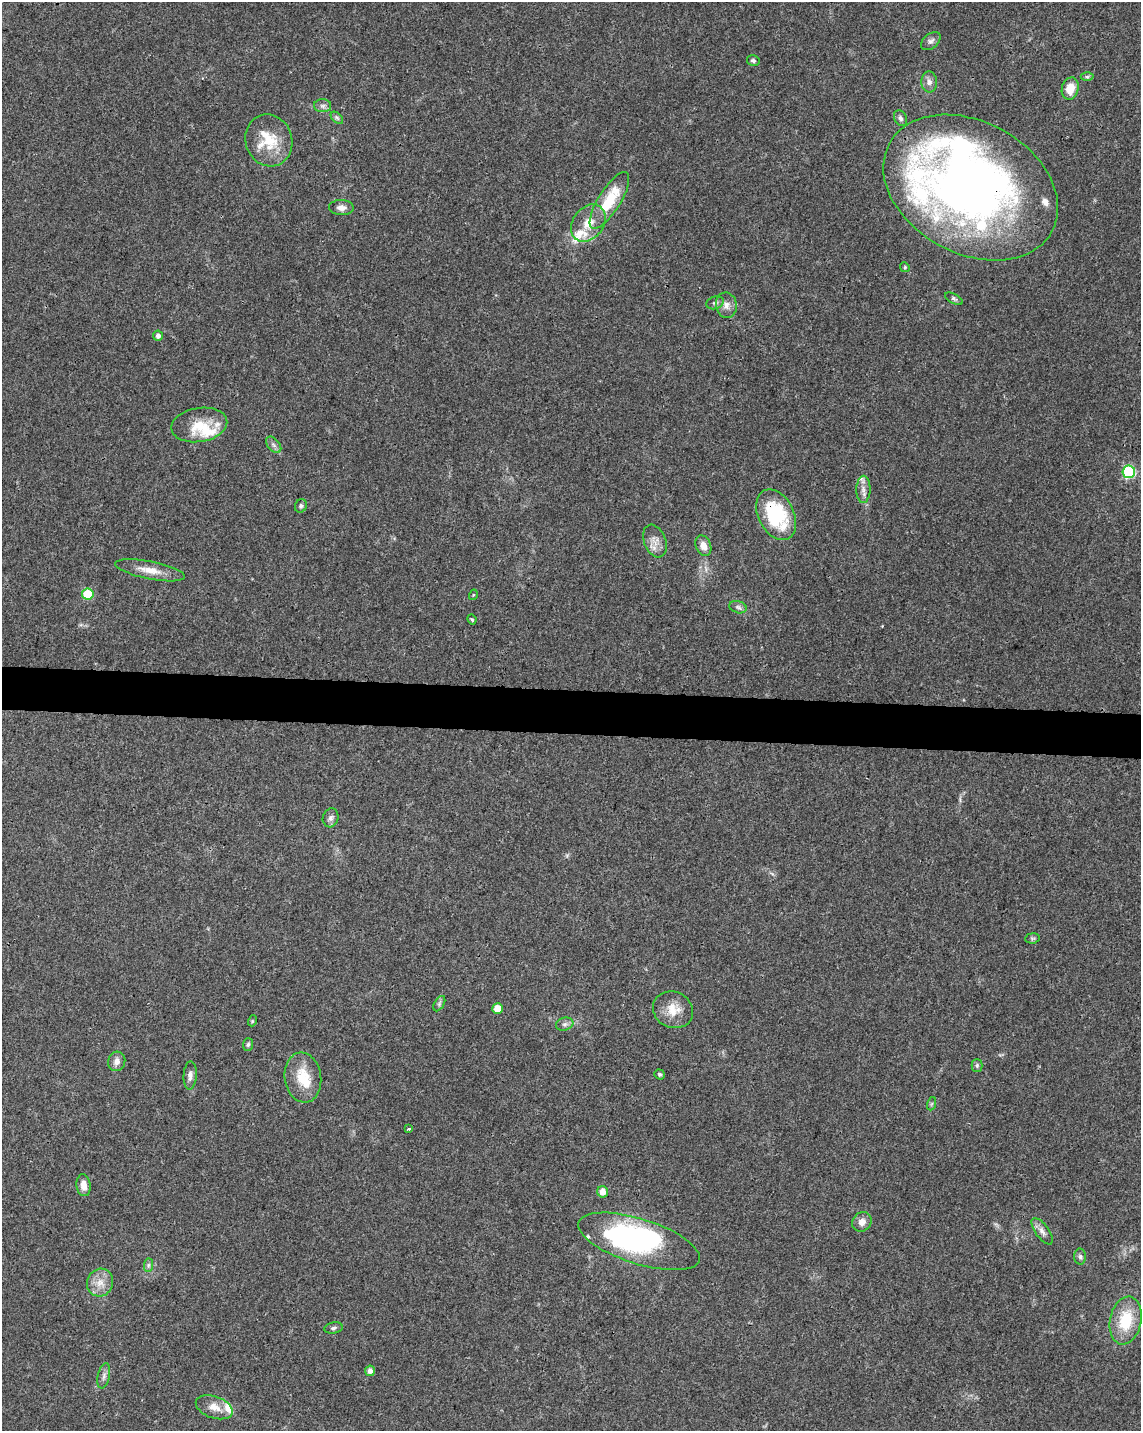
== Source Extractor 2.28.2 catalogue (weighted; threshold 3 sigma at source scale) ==
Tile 7 of 4 x 3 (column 3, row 2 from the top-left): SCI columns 2280-3418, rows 1658-3086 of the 4568 x 4800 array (HDU 1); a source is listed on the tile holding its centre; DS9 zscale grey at full resolution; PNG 1143 x 1433 px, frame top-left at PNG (2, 2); each listed source drawn as its Kron ellipse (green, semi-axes under 4 px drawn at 4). Shown black and unused: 3% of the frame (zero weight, under 3 of 4 exposures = <1% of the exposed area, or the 3 px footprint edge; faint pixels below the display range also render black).
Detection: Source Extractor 2.28.2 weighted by HDU 2 'WHT'; one run over the whole footprint, this tile lists its part. Background 0.0473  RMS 0.0036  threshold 0.0163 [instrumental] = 3 sigma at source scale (4.5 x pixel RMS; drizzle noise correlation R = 1.50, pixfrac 1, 0.0396/0.0396 arcsec/px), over >= 5 px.
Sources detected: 74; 2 inside a brighter object's white glare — neither listed nor drawn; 13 inside a brighter listed object's ellipse — not listed separately; the other 59 listed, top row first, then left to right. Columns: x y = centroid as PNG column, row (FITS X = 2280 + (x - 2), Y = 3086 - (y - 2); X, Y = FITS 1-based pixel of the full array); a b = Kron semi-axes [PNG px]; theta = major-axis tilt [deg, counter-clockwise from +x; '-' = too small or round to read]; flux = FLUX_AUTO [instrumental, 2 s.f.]
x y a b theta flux
931 41 11 7 41 1.4
753 60 6 5 - 0.77
1087 77 6 4 0 0.59
929 82 10 8 -85 1.8
1070 89 11 8 75 5.6
323 106 8 6 0 1.3
337 118 7 4 -45 0.71
900 118 8 6 -65 1.1
269 140 26 23 -72 11
971 187 93 66 -29 240
609 200 33 11 58 15
341 208 12 7 -2 2.1
588 223 20 15 53 7.6
905 267 5 4 - 0.47
954 299 9 5 -28 0.81
715 303 9 6 19 1.1
726 305 13 10 -80 2.7
158 336 5 5 - 1.2
199 425 28 17 9 9.3
274 445 9 6 -49 1.2
1129 472 6 6 - 41
863 489 13 7 89 2.3
301 506 7 6 - 0.88
776 515 27 17 -63 27
655 541 17 11 -69 3.3
703 546 11 7 -67 3
150 570 35 9 -11 5.6
88 594 6 5 - 18
473 595 5 3 - 0.34
738 607 9 6 -17 1
472 620 5 3 - 0.46
331 818 9 8 - 1.4
1032 938 7 5 7 0.69
439 1004 8 5 60 0.82
498 1009 5 5 - 5.7
673 1010 20 18 -25 6.4
252 1021 5 3 - 0.39
565 1024 9 6 15 1.2
248 1044 6 5 - 0.75
117 1061 10 8 75 2.3
977 1065 6 5 - 0.66
659 1074 5 4 - 0.57
190 1075 14 6 87 1.8
303 1077 25 18 -81 10
931 1104 7 4 71 0.61
409 1129 3 3 - 0.72
84 1185 11 7 -82 2.9
603 1192 5 5 - 3.3
862 1222 10 9 - 2.5
1042 1231 15 6 -54 2
639 1241 63 22 -18 82
1080 1257 8 6 -88 0.98
148 1265 7 4 89 0.8
100 1283 14 13 - 4.4
1126 1321 24 15 78 14
333 1328 9 5 9 0.88
370 1371 5 5 - 1.6
104 1376 13 6 77 1.4
214 1407 19 11 -19 4.1
Overlapping masked pixels (flux is a lower limit): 2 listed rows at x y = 971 187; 776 515
Isophote crosses this tile's border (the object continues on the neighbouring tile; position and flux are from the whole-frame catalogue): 1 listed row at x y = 971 187